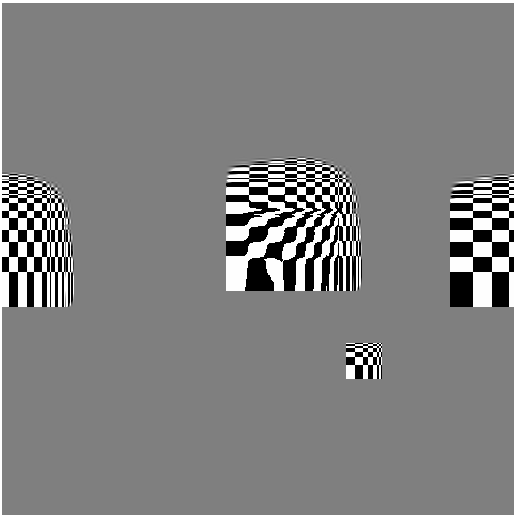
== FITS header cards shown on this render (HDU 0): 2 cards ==
NAXIS1  =                  512
NAXIS2  =                  512

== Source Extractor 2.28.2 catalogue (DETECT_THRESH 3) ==
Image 512 x 512 px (HDU 0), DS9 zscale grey, 1 PNG px = 1 image px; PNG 516 x 516 px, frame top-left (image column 1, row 512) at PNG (2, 3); no overlay
Background 0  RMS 4.5e-14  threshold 1.34e-13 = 3 sigma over >= 5 px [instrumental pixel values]
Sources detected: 66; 25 with non-positive FLUX_AUTO (blend fragments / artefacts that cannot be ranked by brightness) are not listed; the other 41 listed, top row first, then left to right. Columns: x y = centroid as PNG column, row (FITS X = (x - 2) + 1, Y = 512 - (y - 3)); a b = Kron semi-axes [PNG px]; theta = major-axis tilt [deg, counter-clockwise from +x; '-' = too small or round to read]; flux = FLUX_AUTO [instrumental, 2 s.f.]
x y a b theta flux
301 163 6 2 0 7.5e-12
260 166 10 2 1 6.3e-12
260 172 13 2 0 3.5e-11
325 172 5 2 - 4.9e-12
242 176 13 2 0 2.8e-12
332 176 3 2 - 5.6e-12
260 178 12 2 0 1.2e-11
4 179 5 2 - 5.8e-12
501 182 12 2 0 1.2e-11
340 184 4 3 - 6.1e-12
36 185 4 3 - 4.3e-12
484 185 13 3 0 1.4e-11
512 185 4 3 - 4.3e-11
44 188 3 2 - 3.2e-12
466 188 12 2 1 6.9e-12
501 188 12 2 0 1.5e-10
37 192 5 3 - 5.5e-13
484 192 13 3 0 5.3e-11
512 192 4 3 - 2.4e-10
501 194 12 2 0 3.7e-11
56 200 3 2 - 3.2e-12
350 205 6 2 -89 9.6e-12
59 207 5 3 - 2.6e-12
350 212 3 2 - 2.0e-12
62 214 5 2 - 3.5e-12
358 248 12 2 90 5.9e-12
290 250 14 9 69 4.4e-06
512 250 12 4 90 1.1e-06
13 264 12 7 -90 2.4e-05
501 264 12 12 - 1.1e-05
300 271 23 7 87 5.2e-04
317 271 22 6 88 8.8e-06
338 272 22 2 -90 1.0e-07
277 274 26 10 -77 2.9e-04
5 285 23 6 90 2.1e-04
22 285 23 7 -90 9.7e-05
70 285 21 2 90 2.5e-11
484 285 23 13 90 2.7e-05
512 285 23 4 90 8.6e-05
379 345 6 2 -45 1.1e-10
365 371 10 4 90 1.0e-04
At the frame edge (FLAGS 8, measured only in part): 6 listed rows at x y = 4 179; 512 185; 512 192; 512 250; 5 285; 512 285
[25 non-positive-flux detections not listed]